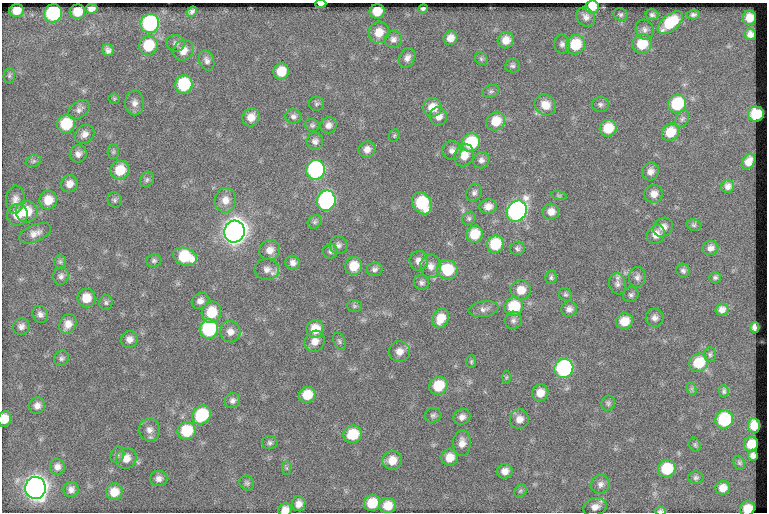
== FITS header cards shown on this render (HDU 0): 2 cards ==
NAXIS1  =                  765
NAXIS2  =                  510

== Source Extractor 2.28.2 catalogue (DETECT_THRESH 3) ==
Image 765 x 510 px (HDU 0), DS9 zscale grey, 1 PNG px = 1 image px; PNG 769 x 514 px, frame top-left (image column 1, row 510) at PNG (2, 3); each listed source drawn as its Kron ellipse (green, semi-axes under 4 px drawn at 4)
Background 47.1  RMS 6.4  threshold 19.2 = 3 sigma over >= 5 px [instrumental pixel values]
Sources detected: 200; all 200 listed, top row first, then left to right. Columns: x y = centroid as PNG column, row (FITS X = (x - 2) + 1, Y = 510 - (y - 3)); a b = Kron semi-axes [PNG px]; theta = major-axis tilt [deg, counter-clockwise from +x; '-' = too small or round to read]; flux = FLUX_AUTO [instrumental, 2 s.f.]
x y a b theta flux
321 4 5 3 - 2200
592 7 7 6 - 9200
91 9 6 5 - 2500
423 9 5 4 - 910
17 10 7 6 - 5400
377 11 7 7 - 8600
77 12 8 7 - 7900
192 12 5 4 - 1300
53 13 9 9 - 57000
620 14 7 6 - 940
652 15 7 5 -13 1000
693 15 7 4 3 1000
586 17 10 8 -47 2400
749 18 7 7 - 4600
670 23 15 8 40 18000
150 24 10 9 - 57000
645 29 10 8 -68 2000
379 32 11 10 - 6300
750 34 6 5 - 2000
450 38 7 7 - 3700
393 39 9 8 - 2000
506 40 8 8 - 4600
176 43 9 8 - 1700
562 44 9 8 - 1700
642 44 10 9 - 11000
575 45 10 9 - 14000
148 46 10 9 - 15000
108 50 6 5 - 1600
183 50 11 9 55 4400
407 58 10 7 65 2200
481 59 7 6 - 920
207 60 10 7 -70 1900
512 66 7 6 - 1100
281 71 8 7 - 9200
9 76 7 5 89 940
184 84 9 8 - 26000
491 91 9 6 19 1100
114 99 5 5 - 660
134 103 12 9 -89 2800
316 104 8 7 - 990
600 104 8 7 - 1400
677 104 9 8 - 25000
545 105 11 10 - 5400
433 107 9 9 - 6200
79 109 12 8 36 2000
756 114 8 7 - 15000
293 116 8 7 - 1500
438 116 9 8 - 3000
251 117 9 8 - 4200
682 119 10 6 65 1200
496 121 10 9 - 8800
66 124 9 9 - 17000
312 125 7 6 - 950
328 125 8 8 - 2400
608 128 8 8 - 11000
670 132 9 8 - 9600
84 134 10 8 37 2700
394 135 7 5 69 630
315 141 8 8 - 1900
471 143 9 9 - 24000
367 149 8 8 - 2800
452 150 9 9 - 2300
113 152 7 5 89 880
78 154 9 8 - 2200
464 155 11 9 71 5500
481 160 8 8 - 1800
33 161 8 6 21 1000
748 161 8 6 57 3100
120 170 10 9 - 10000
316 170 10 9 - 81000
650 171 9 8 - 2600
147 179 8 6 60 1100
69 184 9 8 - 3300
728 186 7 6 - 1900
474 193 9 7 64 1500
654 194 9 9 - 3400
559 195 8 4 -9 670
15 199 14 9 86 3000
48 200 9 9 - 7500
115 200 8 7 - 1000
225 200 12 11 - 4400
326 201 10 9 - 94000
422 203 12 9 -59 27000
488 206 8 7 - 3200
517 211 11 9 55 160000
27 212 11 11 - 10000
551 212 8 8 - 3400
17 215 11 10 - 6600
469 218 7 6 - 920
315 222 7 6 - 1200
694 225 7 5 -15 870
663 227 10 9 - 3200
234 232 11 10 - 560000
35 233 17 8 23 3300
475 234 8 8 - 11000
656 234 10 8 54 3800
495 244 9 8 - 16000
338 245 9 8 - 1700
517 248 7 6 - 1200
711 248 8 7 - 2200
270 250 10 10 - 3700
330 251 7 7 - 1100
185 257 12 8 -17 21000
154 261 7 6 - 1000
419 261 10 9 - 3200
60 262 7 6 - 900
293 263 7 6 - 2000
354 266 9 8 - 8500
431 266 11 10 - 3400
267 269 12 10 0 3100
374 269 8 6 4 1400
447 270 10 9 - 16000
683 271 7 6 - 1300
61 276 9 8 - 1600
551 277 7 5 80 950
637 277 10 8 85 1900
715 277 6 5 - 890
422 283 7 7 - 1300
617 284 10 8 -79 2000
521 290 10 10 - 5900
565 294 7 6 - 860
631 295 8 7 - 1200
86 298 9 9 - 7000
200 301 9 7 37 2500
106 303 7 6 - 1100
354 306 7 6 - 910
514 307 9 9 - 19000
484 309 15 8 8 2300
569 309 8 7 - 2000
722 309 6 6 - 2200
211 312 11 9 72 12000
40 314 9 7 -60 1900
440 318 10 8 64 6700
655 318 9 9 - 2200
513 320 9 8 - 1500
624 321 8 7 - 6800
68 324 10 8 62 4000
21 326 8 8 - 1900
754 327 5 4 - 1600
209 329 10 9 - 45000
315 329 9 8 - 8500
230 332 10 10 - 3400
129 339 8 8 - 2600
315 341 11 9 53 4100
339 341 9 5 -68 920
399 351 10 10 - 3600
710 355 7 5 -90 890
61 358 8 7 - 1200
471 362 6 5 - 690
699 363 10 9 - 13000
564 368 10 9 - 78000
506 377 6 4 88 560
438 386 9 8 - 12000
692 389 7 4 -72 880
724 391 6 5 - 830
540 393 8 8 - 4700
307 395 8 7 - 9000
232 400 8 7 - 1600
608 403 7 7 - 1000
37 405 8 8 - 2400
201 415 10 9 - 26000
433 415 8 7 - 1200
462 417 9 7 26 2200
5 419 8 6 78 5800
519 419 10 9 - 3200
724 420 9 8 - 34000
754 426 7 6 - 7400
149 430 11 10 - 2900
187 431 9 8 - 18000
353 434 9 8 - 14000
270 443 7 6 - 1100
462 443 13 8 88 3400
751 444 7 7 - 6600
695 445 7 5 -74 800
117 455 8 6 68 1200
753 455 5 5 - 1300
450 457 8 8 - 5500
126 458 11 10 - 4100
392 460 9 9 - 5600
739 463 7 5 -69 670
57 467 8 7 - 2100
287 468 7 4 -89 780
667 469 9 8 - 18000
505 471 8 7 - 2900
696 478 7 6 - 1000
159 479 8 7 - 2100
247 483 8 7 - 1100
600 484 10 9 - 2100
35 488 11 10 - 440000
723 488 7 6 - 3600
71 489 7 7 - 1900
520 491 7 5 46 890
114 492 8 8 - 6000
372 503 8 8 - 11000
299 504 7 6 - 2800
388 506 8 7 - 6300
595 507 12 8 16 3000
747 509 7 7 - 6100
285 510 7 6 - 3600
660 511 5 3 - 910
At the frame edge (FLAGS 8, measured only in part): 6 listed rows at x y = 321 4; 592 7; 5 419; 747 509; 285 510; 660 511